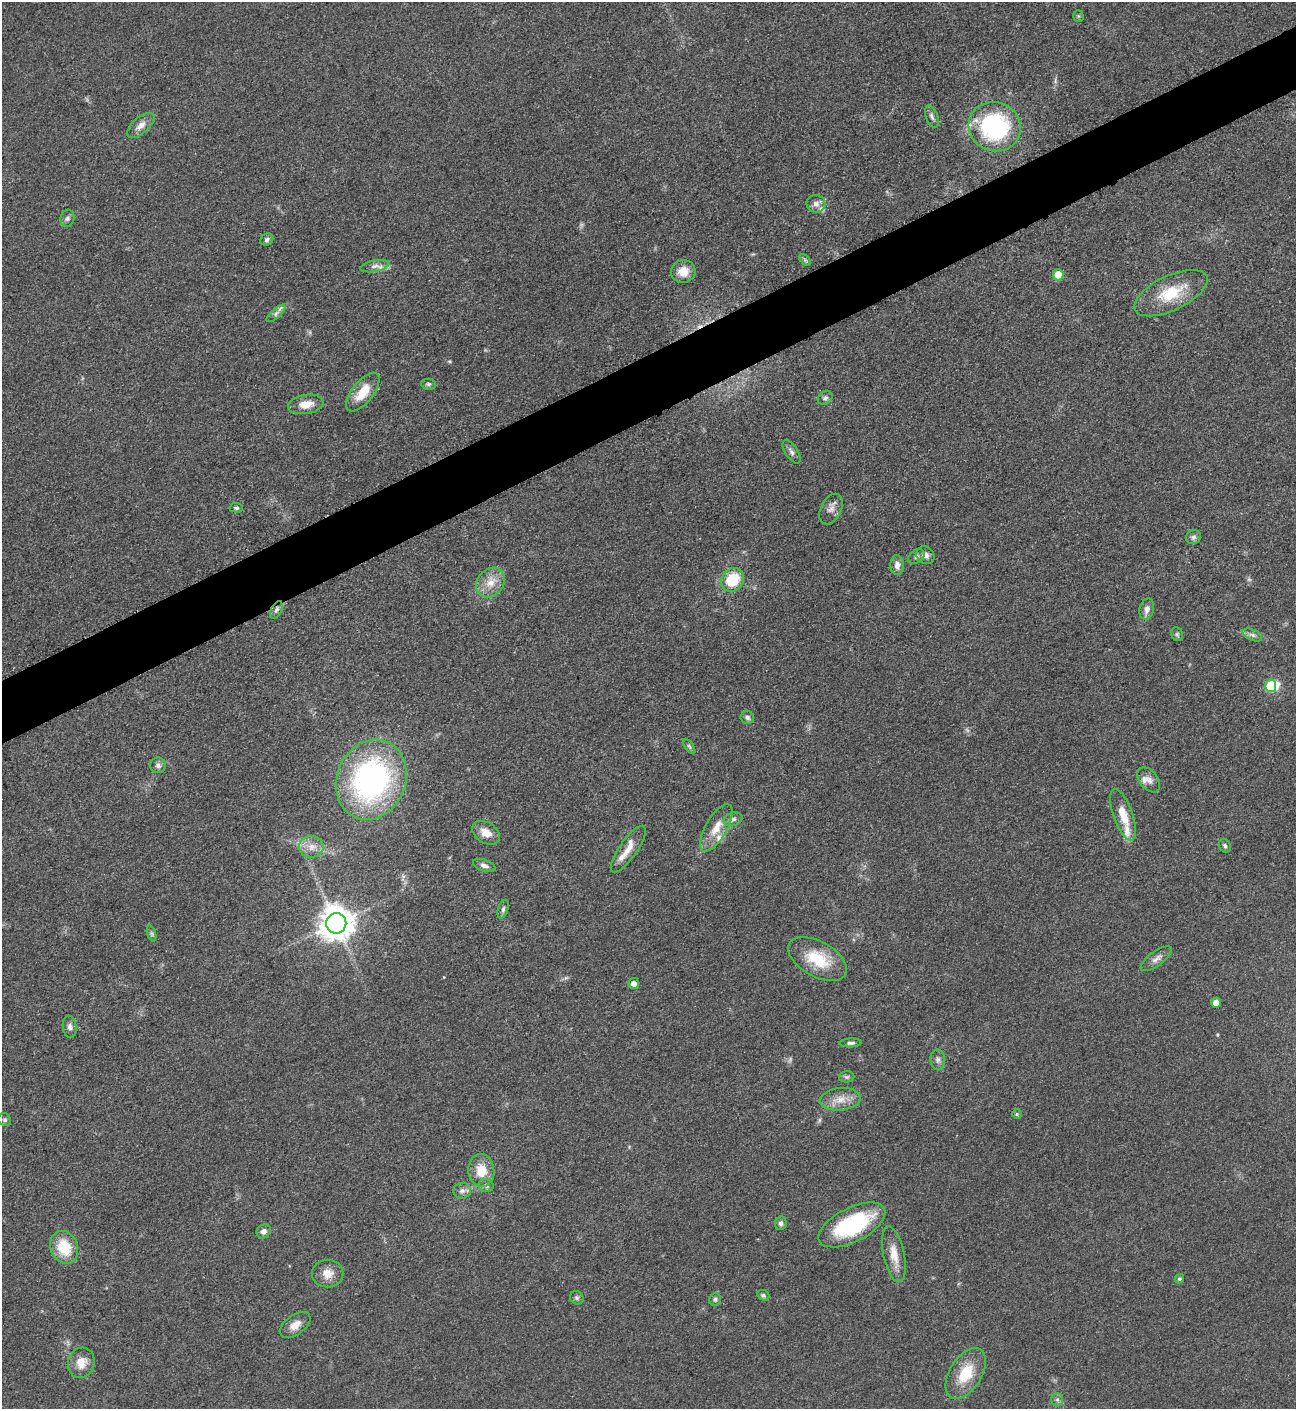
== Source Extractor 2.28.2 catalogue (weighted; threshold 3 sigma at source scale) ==
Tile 10 of 4 x 4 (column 2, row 3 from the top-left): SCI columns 1456-2749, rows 1415-2821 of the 5635 x 5645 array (HDU 1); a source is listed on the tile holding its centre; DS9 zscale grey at full resolution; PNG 1298 x 1411 px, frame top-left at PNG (2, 2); each listed source drawn as its Kron ellipse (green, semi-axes under 4 px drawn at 4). Shown black and unused: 4% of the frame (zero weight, under 3 of 5 exposures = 1% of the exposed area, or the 3 px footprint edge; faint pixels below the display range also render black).
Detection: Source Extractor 2.28.2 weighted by HDU 2 'WHT'; one run over the whole footprint, this tile lists its part. Background 0.0916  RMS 0.0067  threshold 0.0302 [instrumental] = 3 sigma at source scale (4.5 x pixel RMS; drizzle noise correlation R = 1.50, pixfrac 1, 0.05/0.05 arcsec/px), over >= 5 px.
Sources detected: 85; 3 too faint to see at this stretch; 1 inside a brighter object's white glare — neither listed nor drawn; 6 inside a brighter listed object's ellipse — not listed separately; the other 75 listed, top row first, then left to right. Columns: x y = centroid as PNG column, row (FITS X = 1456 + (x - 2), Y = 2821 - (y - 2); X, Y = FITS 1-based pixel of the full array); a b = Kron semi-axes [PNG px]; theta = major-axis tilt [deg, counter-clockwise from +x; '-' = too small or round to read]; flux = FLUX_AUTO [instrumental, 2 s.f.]
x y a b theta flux
1078 16 5 5 - 1
932 116 11 6 -69 2.4
141 125 17 8 42 5.3
995 127 26 24 -24 92
816 204 9 8 - 3.4
67 218 8 7 - 2.1
267 240 7 5 35 1.7
805 260 7 4 -45 1.1
375 266 15 5 11 3.6
683 271 12 11 - 9.1
1058 275 5 5 - 15
1171 293 40 17 26 28
276 313 12 4 42 2.6
429 384 7 5 -2 1.4
363 392 23 10 52 15
825 398 8 6 36 1.9
306 404 18 9 10 9.7
792 452 13 6 -56 2.6
236 508 6 5 - 1.4
831 509 16 10 63 4.8
1193 537 8 6 17 2
925 555 9 8 - 4.3
916 556 9 6 32 2
897 565 10 7 -89 3.9
733 580 12 10 50 24
490 582 16 13 51 9.8
1147 609 11 7 76 4
276 610 9 5 63 2.1
1177 634 7 5 -63 1.2
1252 635 10 5 -24 2.4
1271 686 6 5 - 28
747 717 7 6 - 1.9
689 746 8 4 -54 1.3
158 765 8 8 - 2.3
371 780 41 34 67 170
1149 780 14 9 -51 4.4
1123 815 27 9 -70 13
733 819 9 6 15 2.5
716 828 26 10 60 12
486 833 15 10 -32 7.7
1225 846 7 5 -59 1.4
311 847 12 11 - 6.4
628 849 28 9 55 8.4
484 865 11 5 -19 2.8
503 909 10 5 72 1.7
336 923 10 10 - 1300
152 933 8 3 -71 1.2
817 959 32 17 -29 27
1156 959 18 7 36 4.2
634 984 5 5 - 4.2
1216 1003 5 5 - 6.6
70 1027 11 7 -83 2.7
851 1043 11 4 2 2
938 1060 10 7 -89 2.5
847 1077 7 5 0 1.4
840 1099 20 11 6 9
1017 1114 5 5 - 0.96
5 1120 7 6 - 1.6
481 1170 16 13 -86 13
486 1186 7 6 - 2.3
462 1191 9 8 - 2.9
781 1223 7 5 81 2.1
852 1225 36 17 27 65
264 1231 7 6 - 3
64 1247 17 13 -68 21
894 1254 28 10 -78 11
328 1274 16 14 0 8.2
1179 1279 5 4 - 1.1
763 1295 6 5 - 1.1
577 1298 7 6 - 1.6
715 1299 6 6 - 1.6
295 1325 17 9 36 6.4
81 1363 15 13 72 8.8
966 1373 28 16 59 22
1057 1400 7 6 - 1.7
Overlapping masked pixels (flux is a lower limit): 1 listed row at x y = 276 610